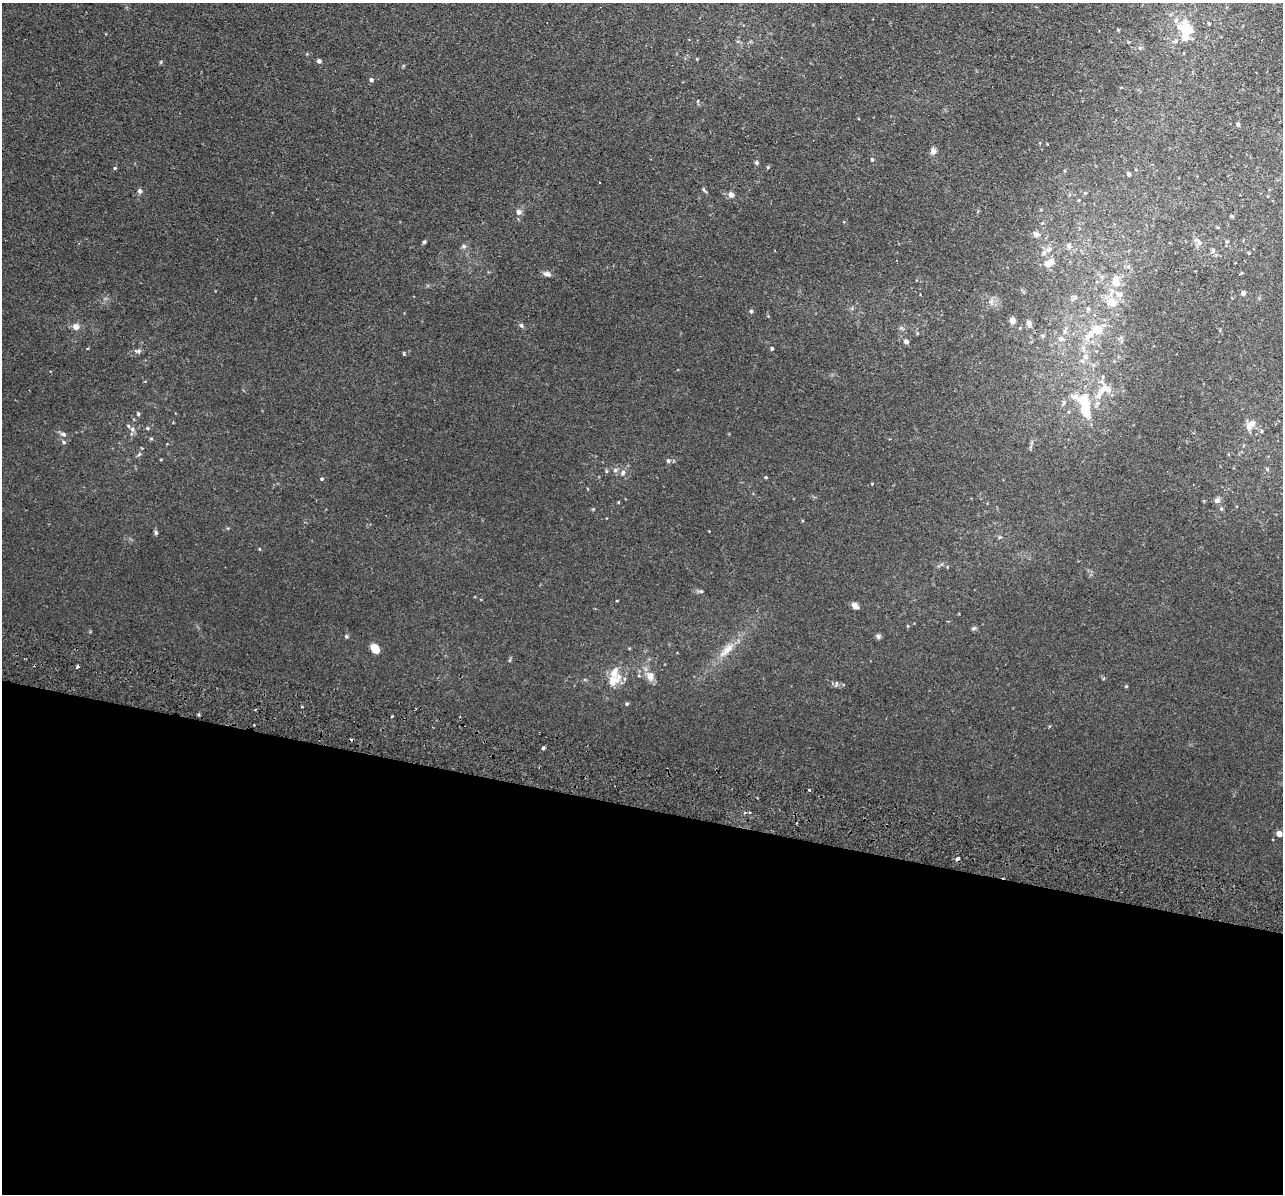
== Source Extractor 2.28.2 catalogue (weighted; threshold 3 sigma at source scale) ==
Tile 14 of 4 x 4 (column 2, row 4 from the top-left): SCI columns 1298-2578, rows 307-1498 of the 5157 x 5256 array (HDU 1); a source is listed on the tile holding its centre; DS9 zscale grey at full resolution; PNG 1285 x 1196 px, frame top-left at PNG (2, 3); no overlay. Shown black and unused: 32% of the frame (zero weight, under 2 of 3 exposures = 3% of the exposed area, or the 3 px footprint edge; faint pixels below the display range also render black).
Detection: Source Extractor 2.28.2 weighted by HDU 2 'WHT'; one run over the whole footprint, this tile lists its part. Background 0.0199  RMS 0.0051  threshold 0.0229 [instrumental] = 3 sigma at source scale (4.5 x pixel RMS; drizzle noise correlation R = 1.50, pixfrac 1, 0.05/0.05 arcsec/px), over >= 5 px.
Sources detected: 93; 1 inside a brighter object's white glare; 4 cosmic-ray / hot-pixel residue — not listed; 6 inside a brighter listed object's ellipse — not listed separately; the other 82 listed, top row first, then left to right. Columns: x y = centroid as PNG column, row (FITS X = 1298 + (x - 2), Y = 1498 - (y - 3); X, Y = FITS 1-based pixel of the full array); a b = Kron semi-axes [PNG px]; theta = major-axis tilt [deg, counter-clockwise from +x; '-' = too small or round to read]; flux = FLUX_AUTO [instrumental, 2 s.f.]
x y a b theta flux
1209 23 3 3 - 0.5
1185 30 20 14 -86 15
319 61 5 4 - 1.1
371 80 5 4 - 1.2
1238 124 4 4 - 0.75
933 151 9 7 82 1.7
872 160 4 4 - 0.54
756 163 4 4 - 0.82
768 167 5 3 - 0.47
115 168 4 4 - 0.53
1129 174 5 4 - 0.85
703 189 6 4 -70 0.64
139 191 6 6 - 1
731 194 6 6 - 2
1079 200 4 3 - 0.39
518 212 7 6 - 1.7
1232 216 6 4 0 0.49
1036 234 6 5 - 1.7
424 242 4 4 - 0.7
1199 242 12 6 -38 1.9
1227 242 4 4 - 0.54
1069 245 7 5 -46 1
464 246 6 5 - 0.85
1213 250 6 4 -46 0.82
1044 253 7 6 - 1.6
1249 253 4 3 - 0.41
1048 264 9 8 - 2.1
547 274 9 6 -8 1.7
1116 281 14 9 -80 5.3
1243 293 4 4 - 1.3
991 302 7 4 0 1.1
1112 303 12 9 -15 4.9
1088 309 5 4 - 0.75
751 311 5 5 - 0.65
1012 321 5 5 - 2.9
1029 323 8 5 -62 1.3
521 325 6 5 - 0.84
76 327 5 5 - 4.8
1097 330 9 8 - 6.6
1065 331 6 5 - 1.1
1090 335 15 8 41 4.4
1061 339 6 6 - 1.4
906 342 5 4 - 1.7
88 348 4 2 - 0.41
772 348 4 3 - 0.52
138 351 8 5 0 1
1086 357 7 5 -45 1.2
1107 389 17 9 -24 4.8
1075 396 14 7 -11 3
1099 396 16 8 82 4.4
1064 402 7 6 - 1
1085 410 20 12 -86 13
138 414 4 4 - 0.68
1249 427 11 7 88 3.1
148 428 5 4 - 0.62
132 429 6 6 - 1.4
63 434 8 5 -24 1.2
151 439 5 3 - 0.47
64 442 5 4 - 0.82
668 461 5 4 - 0.73
615 470 5 5 - 0.91
606 471 5 3 - 0.5
623 473 8 6 64 1.4
766 477 4 3 - 0.53
322 479 4 3 - 0.56
1217 500 7 7 - 1.7
1221 509 5 5 - 0.67
156 532 6 4 -89 0.82
855 606 7 6 - 2.3
974 628 6 4 19 0.71
878 636 7 5 -74 0.99
375 648 10 7 -50 5.7
727 650 25 8 43 6
650 676 12 9 -77 3.5
613 681 18 14 41 7.3
627 704 5 4 - 0.74
255 709 4 2 - 0.44
543 748 3 3 - 9
809 790 3 3 - 1.3
749 812 3 3 - 0.6
1279 834 4 4 - 3.6
957 859 4 3 - 2.3
Overlapping masked pixels (flux is a lower limit): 1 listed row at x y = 957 859
Unlisted compact peaks at least as high as the median listed source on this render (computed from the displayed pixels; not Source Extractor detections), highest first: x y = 701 591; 404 353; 392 716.